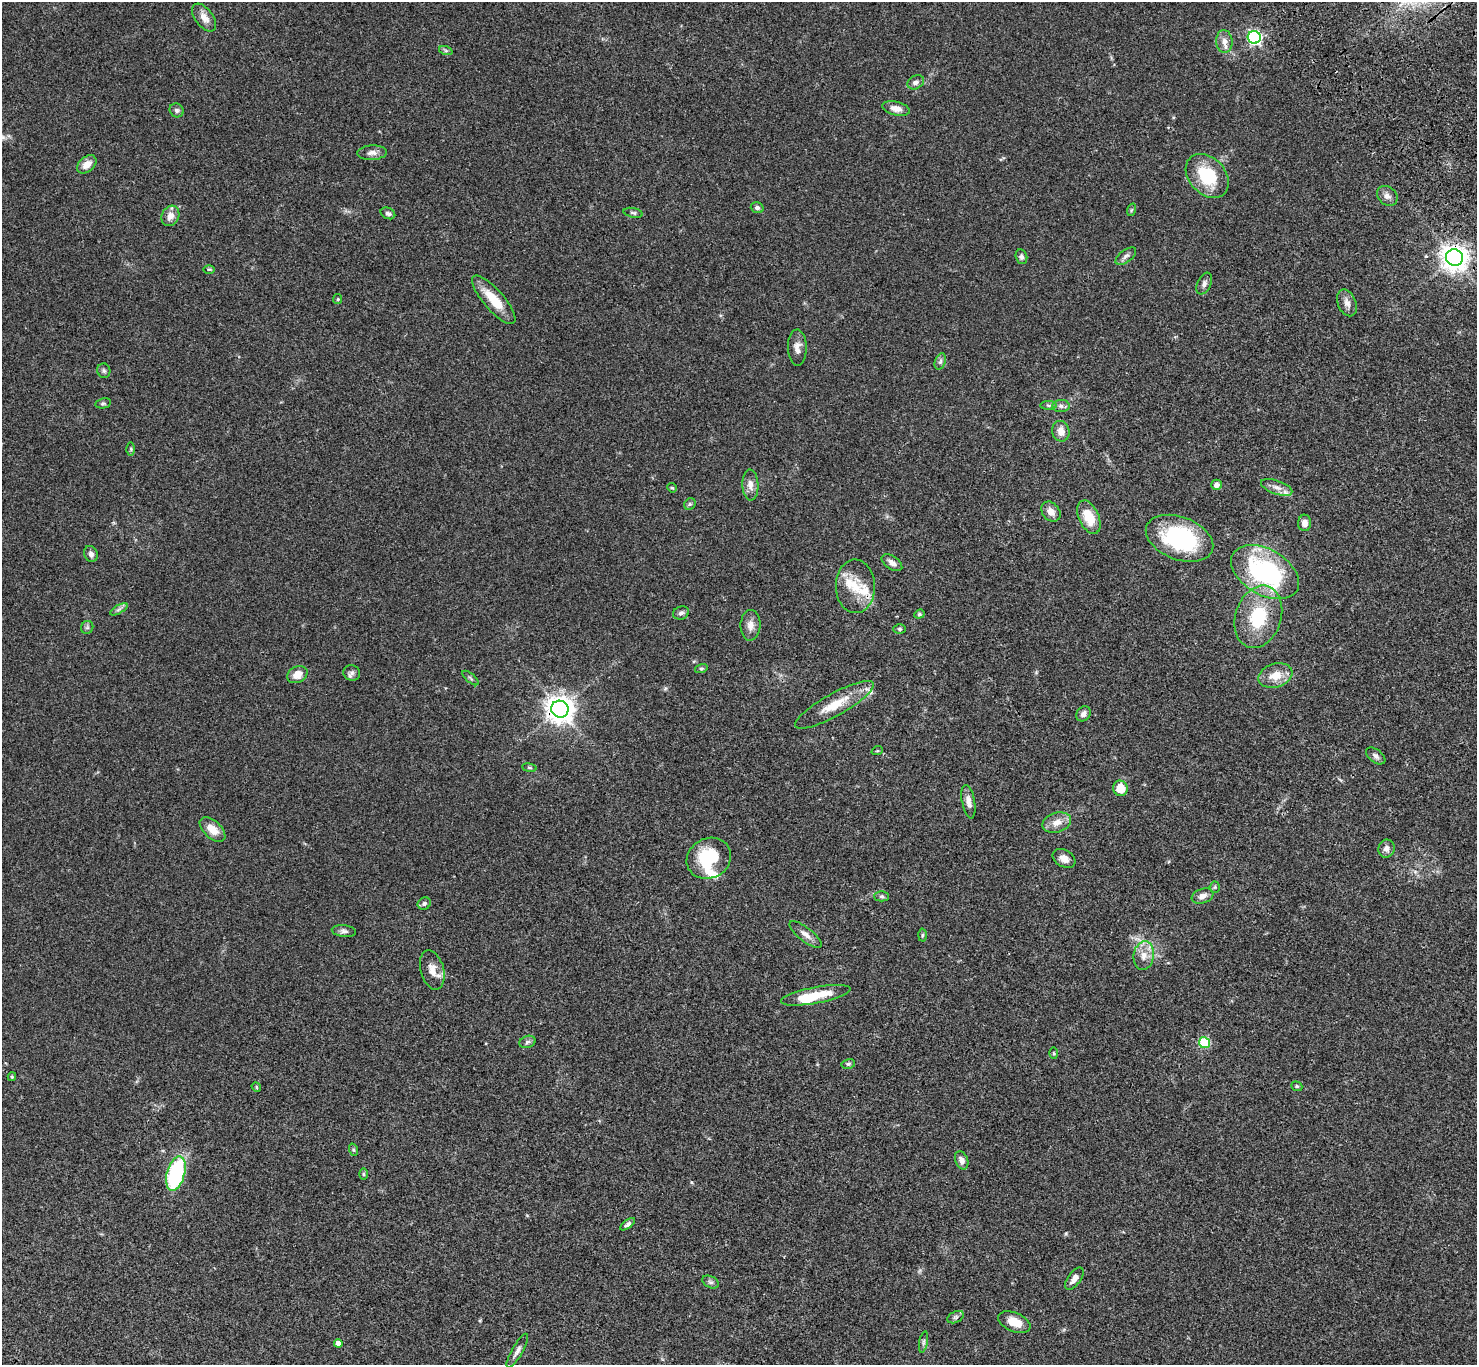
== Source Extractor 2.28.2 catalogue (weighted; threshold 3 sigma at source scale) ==
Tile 10 of 4 x 4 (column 2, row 3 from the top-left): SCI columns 1577-3051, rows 1753-3115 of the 6117 x 6091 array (HDU 1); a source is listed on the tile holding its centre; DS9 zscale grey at full resolution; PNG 1479 x 1367 px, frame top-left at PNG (2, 2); each listed source drawn as its Kron ellipse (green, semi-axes under 4 px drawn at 4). Shown black and unused: <1% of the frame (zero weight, under 3 of 4 exposures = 6% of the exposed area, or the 3 px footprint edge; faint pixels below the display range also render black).
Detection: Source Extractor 2.28.2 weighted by HDU 2 'WHT'; one run over the whole footprint, this tile lists its part. Background 0.0469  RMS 0.0052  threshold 0.0234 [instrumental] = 3 sigma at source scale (4.5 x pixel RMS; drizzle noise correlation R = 1.50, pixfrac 1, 0.05/0.05 arcsec/px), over >= 5 px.
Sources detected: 105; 1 inside a brighter object's white glare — neither listed nor drawn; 5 inside a brighter listed object's ellipse — not listed separately; the other 99 listed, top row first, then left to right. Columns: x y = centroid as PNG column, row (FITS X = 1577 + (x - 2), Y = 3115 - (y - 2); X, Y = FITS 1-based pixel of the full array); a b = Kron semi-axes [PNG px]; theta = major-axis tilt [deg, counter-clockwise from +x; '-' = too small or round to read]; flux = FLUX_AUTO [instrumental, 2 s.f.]
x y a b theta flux
204 17 16 9 -53 4.4
1254 37 6 6 - 110
1224 42 11 8 -84 3.3
446 51 7 4 -19 0.84
916 82 9 6 30 2
896 108 14 7 -12 4.3
177 110 7 6 - 1.3
372 153 15 7 3 2.7
87 164 11 7 41 4.3
1207 176 25 18 -47 21
1387 196 11 9 -42 2.5
757 208 6 5 - 1.4
1131 210 6 4 71 0.61
388 213 7 5 -26 1.5
633 213 10 4 -11 1
170 216 10 8 62 3.6
1126 256 12 6 37 1.7
1021 257 7 5 -76 1.3
1454 258 8 8 - 530
209 269 6 4 0 0.6
1204 283 11 7 65 1.8
338 299 5 4 - 0.56
494 300 31 10 -49 12
1347 303 14 9 -66 3
797 348 18 9 -89 3.7
940 361 8 5 70 1.3
104 371 7 6 - 1.1
103 403 8 5 10 0.87
1048 405 8 4 0 1.1
1061 406 8 6 -2 1.7
1061 431 10 8 -75 3.9
131 449 6 4 -90 0.7
750 485 15 8 -88 3.4
1217 485 5 5 - 2.2
1277 487 16 7 -20 3.3
672 488 5 4 - 0.58
690 504 6 5 - 0.93
1051 512 11 8 -50 3.5
1089 517 18 10 -65 11
1305 523 8 6 88 2.8
1180 538 35 21 -21 49
91 554 8 6 -68 2
892 563 11 6 -35 2.5
1265 572 37 23 -30 73
855 586 27 19 -89 12
119 609 10 4 30 1.3
681 613 8 6 21 1.6
919 614 5 4 - 0.64
1258 617 32 23 72 27
750 625 15 10 88 3.8
87 627 6 6 - 1
900 629 6 4 -1 0.74
701 669 6 4 15 0.71
352 673 8 7 - 1.6
297 675 11 8 28 5
1275 675 17 11 17 7.8
471 678 10 3 -40 0.81
834 705 44 11 29 13
560 709 9 8 - 570
1083 714 8 6 52 2.2
877 751 6 3 18 0.47
1376 756 11 6 -37 1.8
529 768 7 4 -8 0.76
1120 788 8 7 - 9
968 802 17 6 -79 3.1
1057 823 15 9 17 5
212 829 15 8 -42 6.7
1386 849 9 8 - 2.4
709 858 23 20 29 24
1064 858 12 8 -31 3.3
1215 887 5 5 - 0.72
881 896 7 5 -1 0.95
1202 896 11 7 19 3.1
424 903 7 6 - 1.3
344 931 12 6 -6 1.7
805 934 20 7 -38 3.2
922 935 6 4 88 0.73
1144 956 14 10 82 5
432 970 20 11 -75 5.6
816 995 35 8 11 14
527 1042 8 6 18 1.4
1204 1043 5 5 - 29
1054 1053 6 4 -89 0.54
848 1064 7 5 14 0.87
12 1077 4 4 - 0.52
1297 1086 6 4 -21 0.73
256 1087 5 4 - 0.63
354 1150 6 4 -71 0.69
962 1160 9 6 -68 2.8
176 1174 18 9 74 54
364 1174 6 4 -89 0.66
628 1224 8 4 36 1.3
1074 1279 13 6 54 3.1
711 1282 9 5 -26 1.3
955 1317 9 5 26 1.1
1014 1322 17 9 -23 7.1
924 1342 11 4 79 1.1
338 1343 4 4 - 3
517 1351 19 5 60 2.4
Overlapping masked pixels (flux is a lower limit): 2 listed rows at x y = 1454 258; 560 709